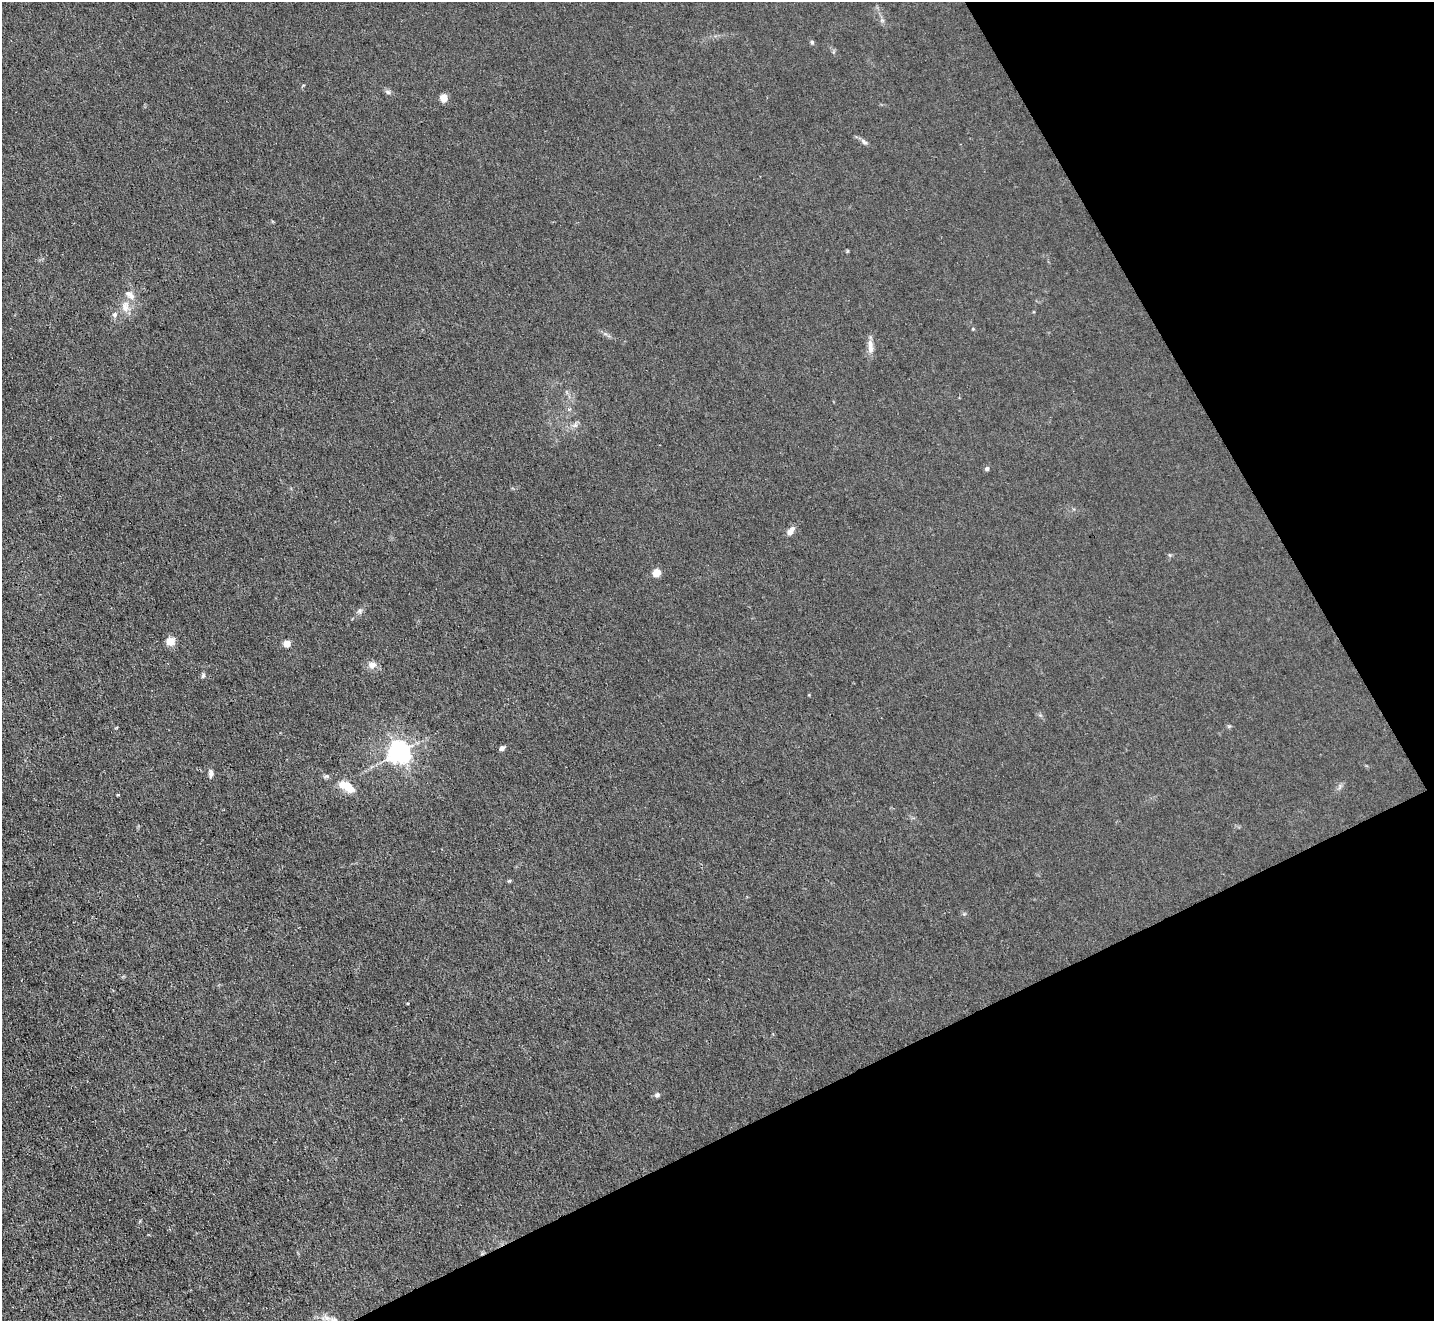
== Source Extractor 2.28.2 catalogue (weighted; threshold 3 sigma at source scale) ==
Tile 12 of 4 x 4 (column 4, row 3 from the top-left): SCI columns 4298-5729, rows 1472-2790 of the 5729 x 5718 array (HDU 1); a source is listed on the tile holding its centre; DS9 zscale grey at full resolution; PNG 1436 x 1323 px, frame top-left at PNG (2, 2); no overlay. Shown black and unused: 25% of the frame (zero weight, under 3 of 4 exposures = <1% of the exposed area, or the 3 px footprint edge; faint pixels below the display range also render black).
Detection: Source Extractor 2.28.2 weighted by HDU 2 'WHT'; one run over the whole footprint, this tile lists its part. Background 0.0461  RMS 0.007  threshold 0.0315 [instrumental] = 3 sigma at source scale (4.5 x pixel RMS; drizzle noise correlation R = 1.50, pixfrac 1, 0.05/0.05 arcsec/px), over >= 5 px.
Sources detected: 29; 1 inside a brighter object's white glare — not listed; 3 inside a brighter listed object's ellipse — not listed separately; the other 25 listed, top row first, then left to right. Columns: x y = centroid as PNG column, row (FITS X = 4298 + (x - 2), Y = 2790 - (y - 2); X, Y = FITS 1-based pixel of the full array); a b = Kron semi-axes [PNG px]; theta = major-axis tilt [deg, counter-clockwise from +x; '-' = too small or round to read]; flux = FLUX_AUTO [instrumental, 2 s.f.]
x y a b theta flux
812 42 6 5 - 1
388 92 7 6 - 1.7
444 98 7 6 - 7.1
864 142 10 5 -38 2
125 307 16 9 83 6.9
115 315 8 6 48 2.1
973 329 4 4 - 0.69
871 349 12 8 -82 3.9
575 425 7 5 44 1.9
987 469 5 5 - 1.7
791 531 10 6 58 4.4
656 572 5 5 - 16
360 611 7 6 - 1.9
170 641 10 9 - 6.3
287 643 5 4 - 12
372 665 10 8 7 4.3
203 676 7 5 73 1.3
502 748 6 4 28 2.4
399 752 7 7 - 500
211 774 11 5 90 2.3
327 776 8 5 0 1.4
348 787 16 8 -45 10
118 795 4 3 - 0.55
657 1095 7 6 - 1.8
327 1318 8 6 -21 2.8